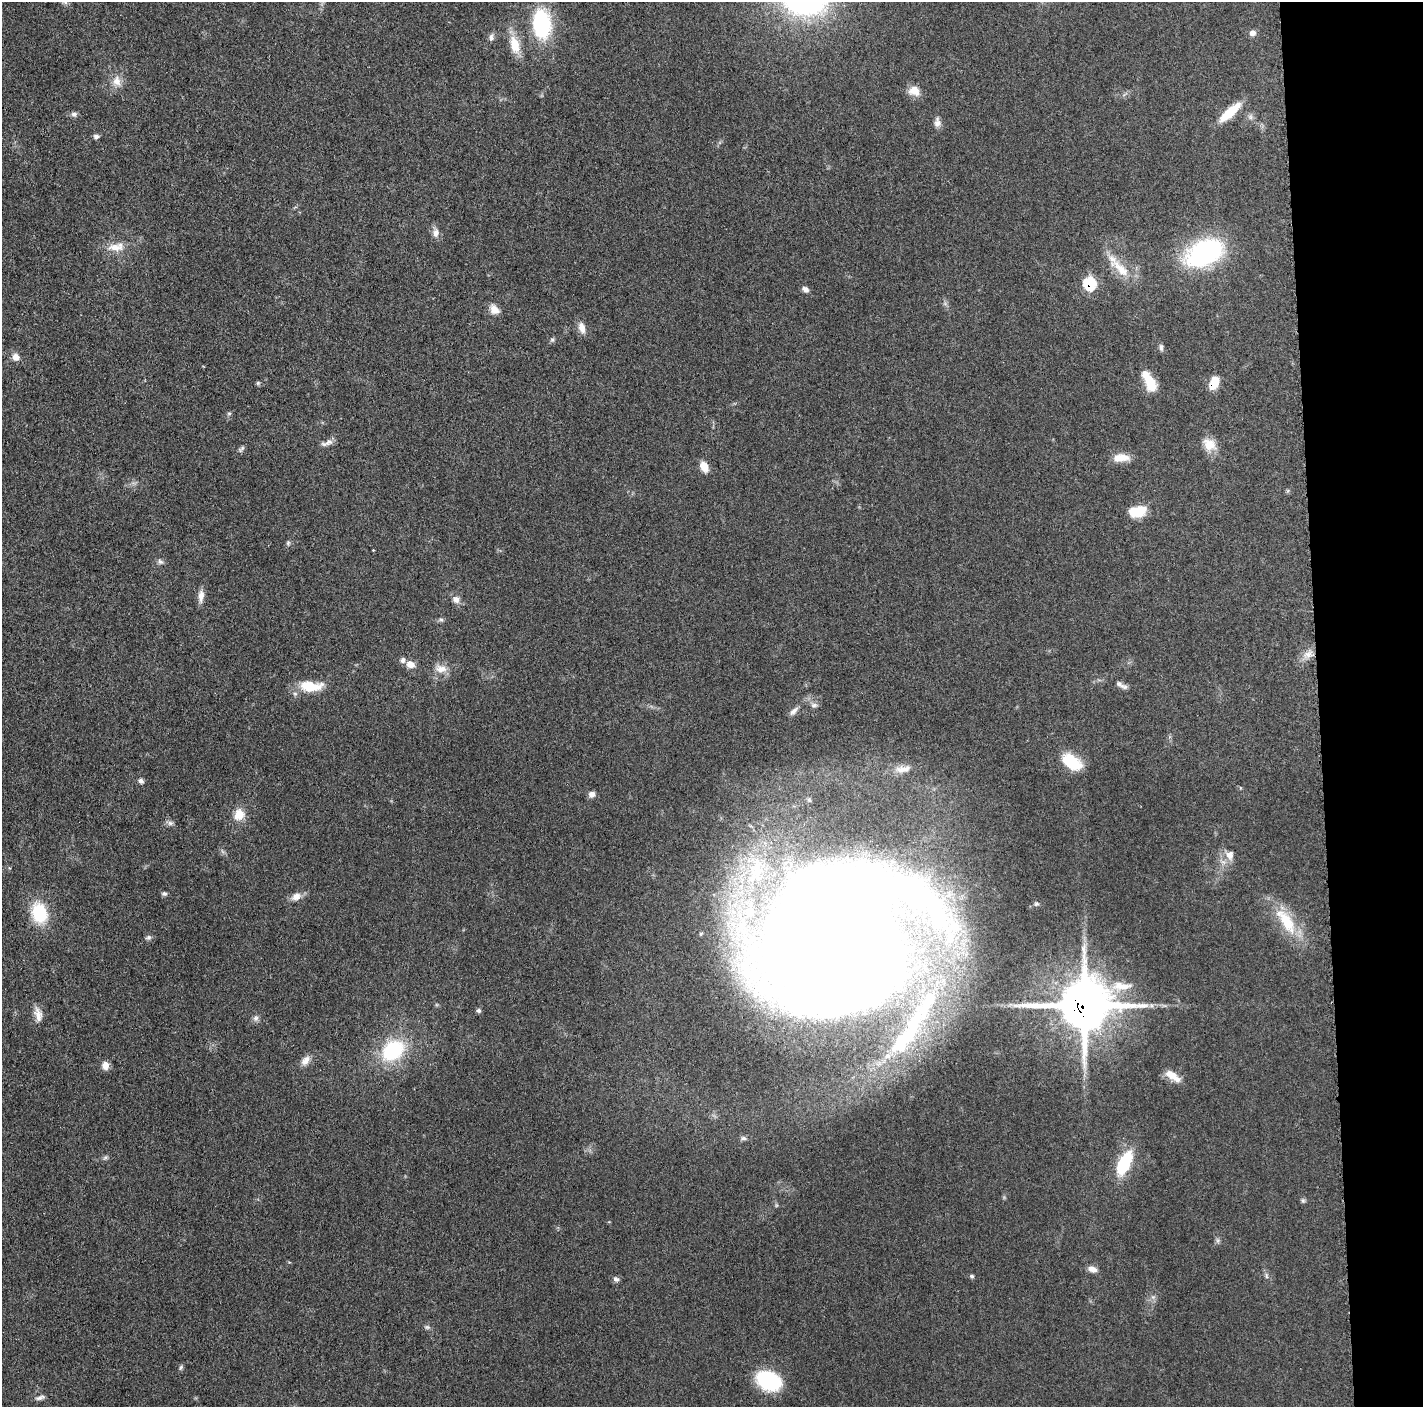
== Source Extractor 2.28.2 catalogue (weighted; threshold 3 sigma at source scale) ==
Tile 6 of 3 x 3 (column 3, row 2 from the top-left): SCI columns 2847-4267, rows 1422-2826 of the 4272 x 4250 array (HDU 1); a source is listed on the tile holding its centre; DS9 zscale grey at full resolution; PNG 1425 x 1409 px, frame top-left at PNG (2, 2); no overlay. Shown black and unused: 7% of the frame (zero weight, under 3 of 5 exposures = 1% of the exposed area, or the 3 px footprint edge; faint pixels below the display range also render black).
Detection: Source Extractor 2.28.2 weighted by HDU 2 'WHT'; one run over the whole footprint, this tile lists its part. Background 0.0482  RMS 0.0054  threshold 0.0243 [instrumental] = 3 sigma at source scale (4.5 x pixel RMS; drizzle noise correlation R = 1.50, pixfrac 1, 0.05/0.05 arcsec/px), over >= 5 px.
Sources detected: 90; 2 inside a brighter object's white glare — not listed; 5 inside a brighter listed object's ellipse — not listed separately; the other 83 listed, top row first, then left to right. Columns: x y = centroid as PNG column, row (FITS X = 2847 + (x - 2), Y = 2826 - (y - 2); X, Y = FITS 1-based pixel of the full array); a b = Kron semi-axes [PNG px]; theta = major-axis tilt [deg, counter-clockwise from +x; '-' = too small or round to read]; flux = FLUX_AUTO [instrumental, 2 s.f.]
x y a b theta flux
64 2 10 5 -41 1.5
542 24 30 19 -85 44
1252 33 8 7 - 2.7
491 37 9 7 -89 2.1
515 45 25 13 -76 11
117 81 15 11 -76 5.2
914 91 13 11 -24 6
1230 112 28 8 42 15
74 114 8 6 -2 1.6
1250 117 7 6 - 1.6
937 122 13 8 84 2.8
96 136 6 5 - 1.8
436 233 12 8 81 3.1
116 247 25 12 4 7.7
1204 253 35 22 24 89
1121 269 39 12 -41 13
1090 283 8 7 - 38
805 289 9 6 -32 2.2
494 309 14 10 -53 4.5
582 327 15 8 -73 4.3
552 340 6 5 - 0.97
1161 347 10 5 -81 1.4
16 357 8 8 - 3.8
1149 381 23 9 -62 13
258 383 6 5 - 0.84
1214 383 12 7 72 11
229 413 6 4 0 0.72
328 442 13 8 20 2.8
1209 444 18 14 -41 7.8
241 449 11 4 49 1.2
1121 458 21 10 2 7.1
704 467 11 8 -64 6.2
1138 511 19 11 10 12
288 543 7 5 47 0.98
373 550 2 2 - 0.44
160 562 8 7 - 1.5
201 596 16 7 86 3.9
456 599 10 8 -49 3.1
441 619 7 4 -1 1
1308 654 14 9 20 4.3
403 660 7 6 - 1.6
410 664 9 7 -19 4.8
441 669 16 10 -3 5.4
310 686 30 13 -1 13
1124 686 12 7 -16 2.3
814 705 9 6 2 1.7
794 711 15 6 44 2.6
1072 762 23 13 -36 18
903 769 22 10 5 6.2
141 781 7 6 - 1.5
592 794 8 7 - 2.3
239 814 15 14 - 7.3
170 823 8 6 -1 1.6
1230 855 14 11 -83 5
164 894 7 5 -1 1.2
296 896 13 9 28 3.9
39 913 18 14 -75 28
1286 921 43 16 -57 22
148 937 7 7 - 1.4
835 940 148 116 24 1900
1121 986 30 12 1 11
1084 1005 17 16 - 2600
479 1011 6 5 - 1.1
38 1015 21 9 -79 4.8
256 1018 8 6 1 1.7
904 1037 30 14 15 17
393 1050 26 19 40 38
305 1060 14 9 50 3.8
105 1065 9 8 - 3.9
1172 1076 20 8 -34 7
744 1138 7 5 -2 1.3
105 1158 7 4 19 1
1124 1163 29 13 64 24
1303 1200 7 5 -69 1
1092 1269 11 7 -15 3.2
972 1276 6 5 - 0.88
1266 1276 8 4 -81 1.1
616 1279 9 6 -28 1.5
1153 1297 6 6 - 1.3
427 1327 7 6 - 1.2
181 1368 7 4 70 1
769 1380 21 15 -26 53
40 1398 14 6 15 2
Overlapping masked pixels (flux is a lower limit): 3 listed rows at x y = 1090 283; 1214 383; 1084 1005
Isophote crosses this tile's border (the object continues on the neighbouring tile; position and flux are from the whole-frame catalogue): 1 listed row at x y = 64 2